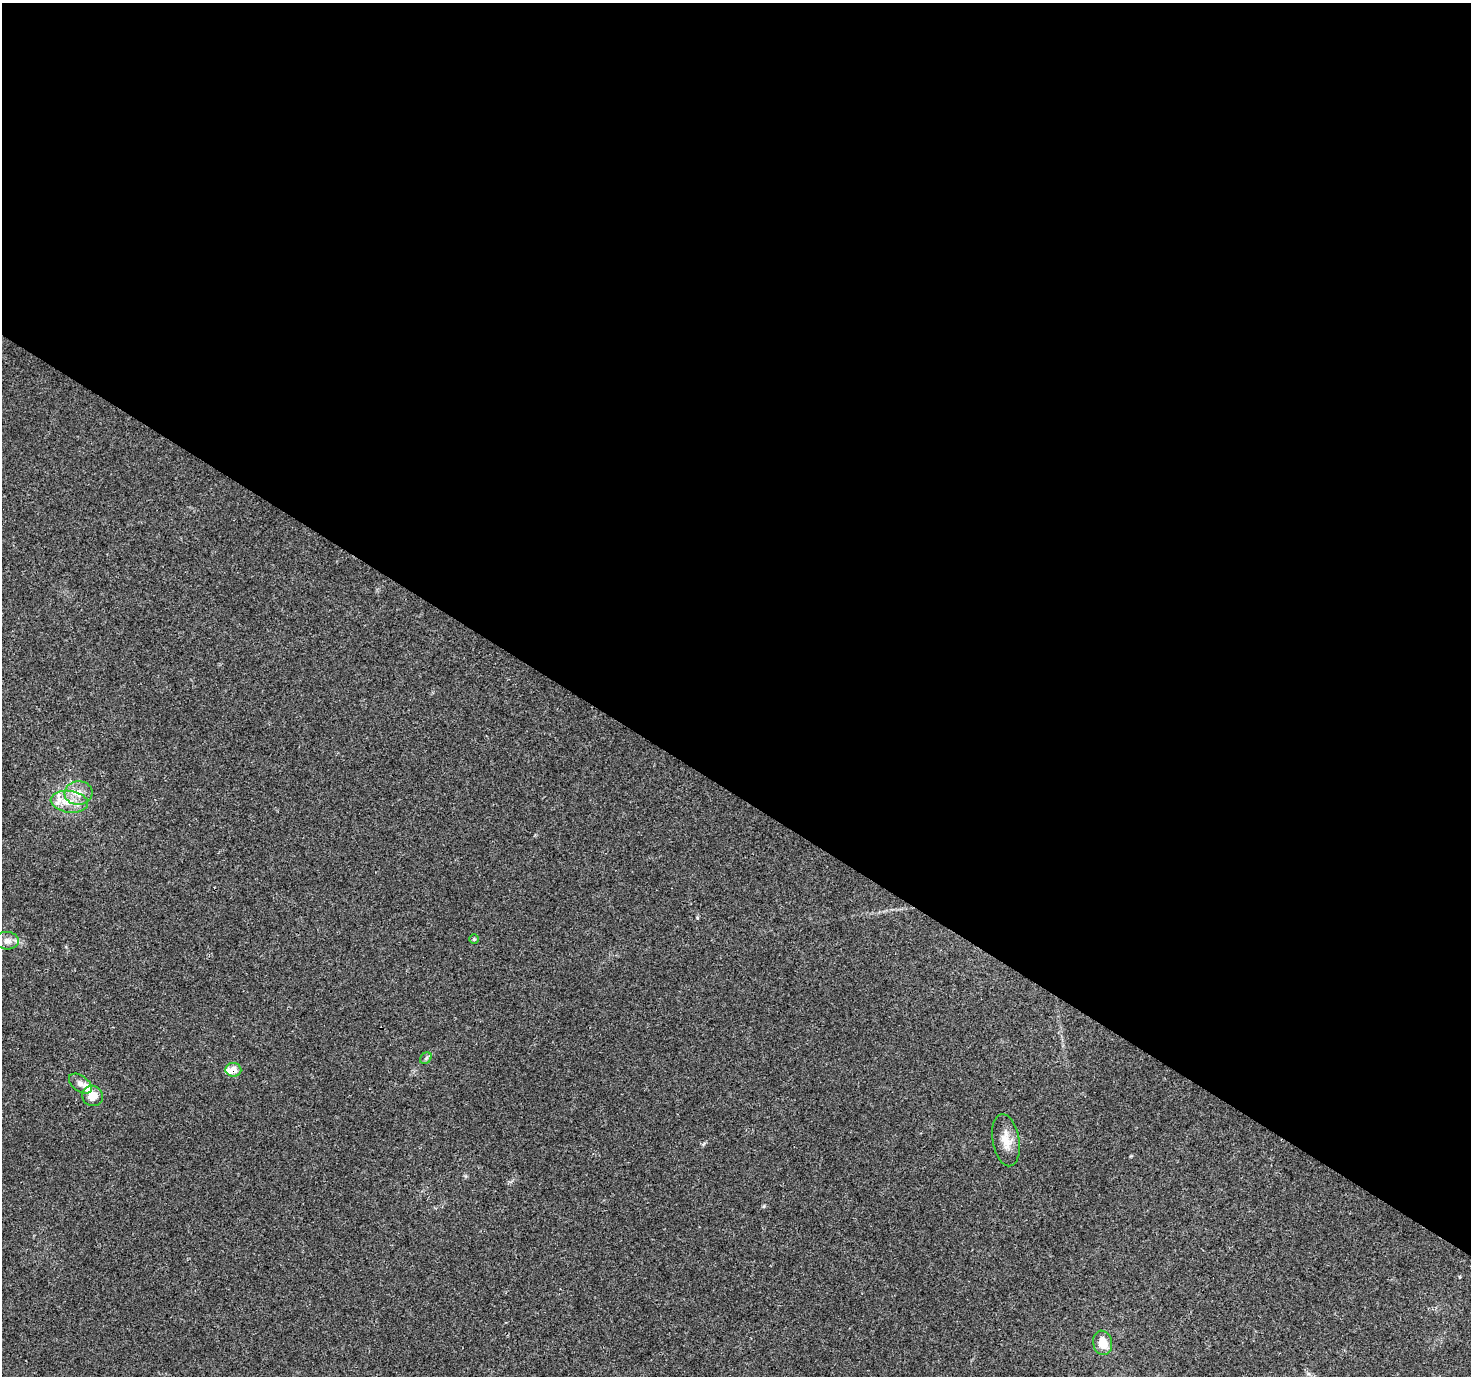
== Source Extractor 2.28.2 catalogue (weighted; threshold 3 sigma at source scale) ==
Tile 3 of 4 x 4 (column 3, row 1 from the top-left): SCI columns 2976-4444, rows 4355-5728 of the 5958 x 6028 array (HDU 1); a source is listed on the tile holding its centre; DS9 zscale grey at full resolution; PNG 1473 x 1378 px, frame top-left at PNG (2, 3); each listed source drawn as its Kron ellipse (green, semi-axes under 4 px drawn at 4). Shown black and unused: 58% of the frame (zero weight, under 3 of 4 exposures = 5% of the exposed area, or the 3 px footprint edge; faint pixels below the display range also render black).
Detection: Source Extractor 2.28.2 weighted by HDU 2 'WHT'; one run over the whole footprint, this tile lists its part. Background 0.0158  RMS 0.0026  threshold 0.0117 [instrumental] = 3 sigma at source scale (4.5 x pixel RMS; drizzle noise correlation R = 1.50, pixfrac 1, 0.0396/0.0396 arcsec/px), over >= 5 px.
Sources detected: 13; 3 inside a brighter listed object's ellipse — not listed separately; the other 10 listed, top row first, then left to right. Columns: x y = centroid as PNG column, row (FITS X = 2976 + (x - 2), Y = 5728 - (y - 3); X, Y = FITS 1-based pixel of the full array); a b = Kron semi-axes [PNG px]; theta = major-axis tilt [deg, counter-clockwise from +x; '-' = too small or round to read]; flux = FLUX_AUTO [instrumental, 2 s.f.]
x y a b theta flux
78 793 14 12 6 3.1
69 802 19 11 -7 4.4
474 939 4 4 - 0.26
7 941 12 8 -2 1.5
426 1058 6 5 - 0.54
233 1070 8 7 - 2.3
80 1084 13 7 -36 1.5
92 1096 10 10 - 3.5
1006 1140 26 13 -80 4.1
1103 1343 12 9 -79 4.1
Overlapping masked pixels (flux is a lower limit): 1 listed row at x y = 233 1070
Unlisted compact peaks at least as high as the median listed source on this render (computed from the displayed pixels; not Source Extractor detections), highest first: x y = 697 918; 764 1206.